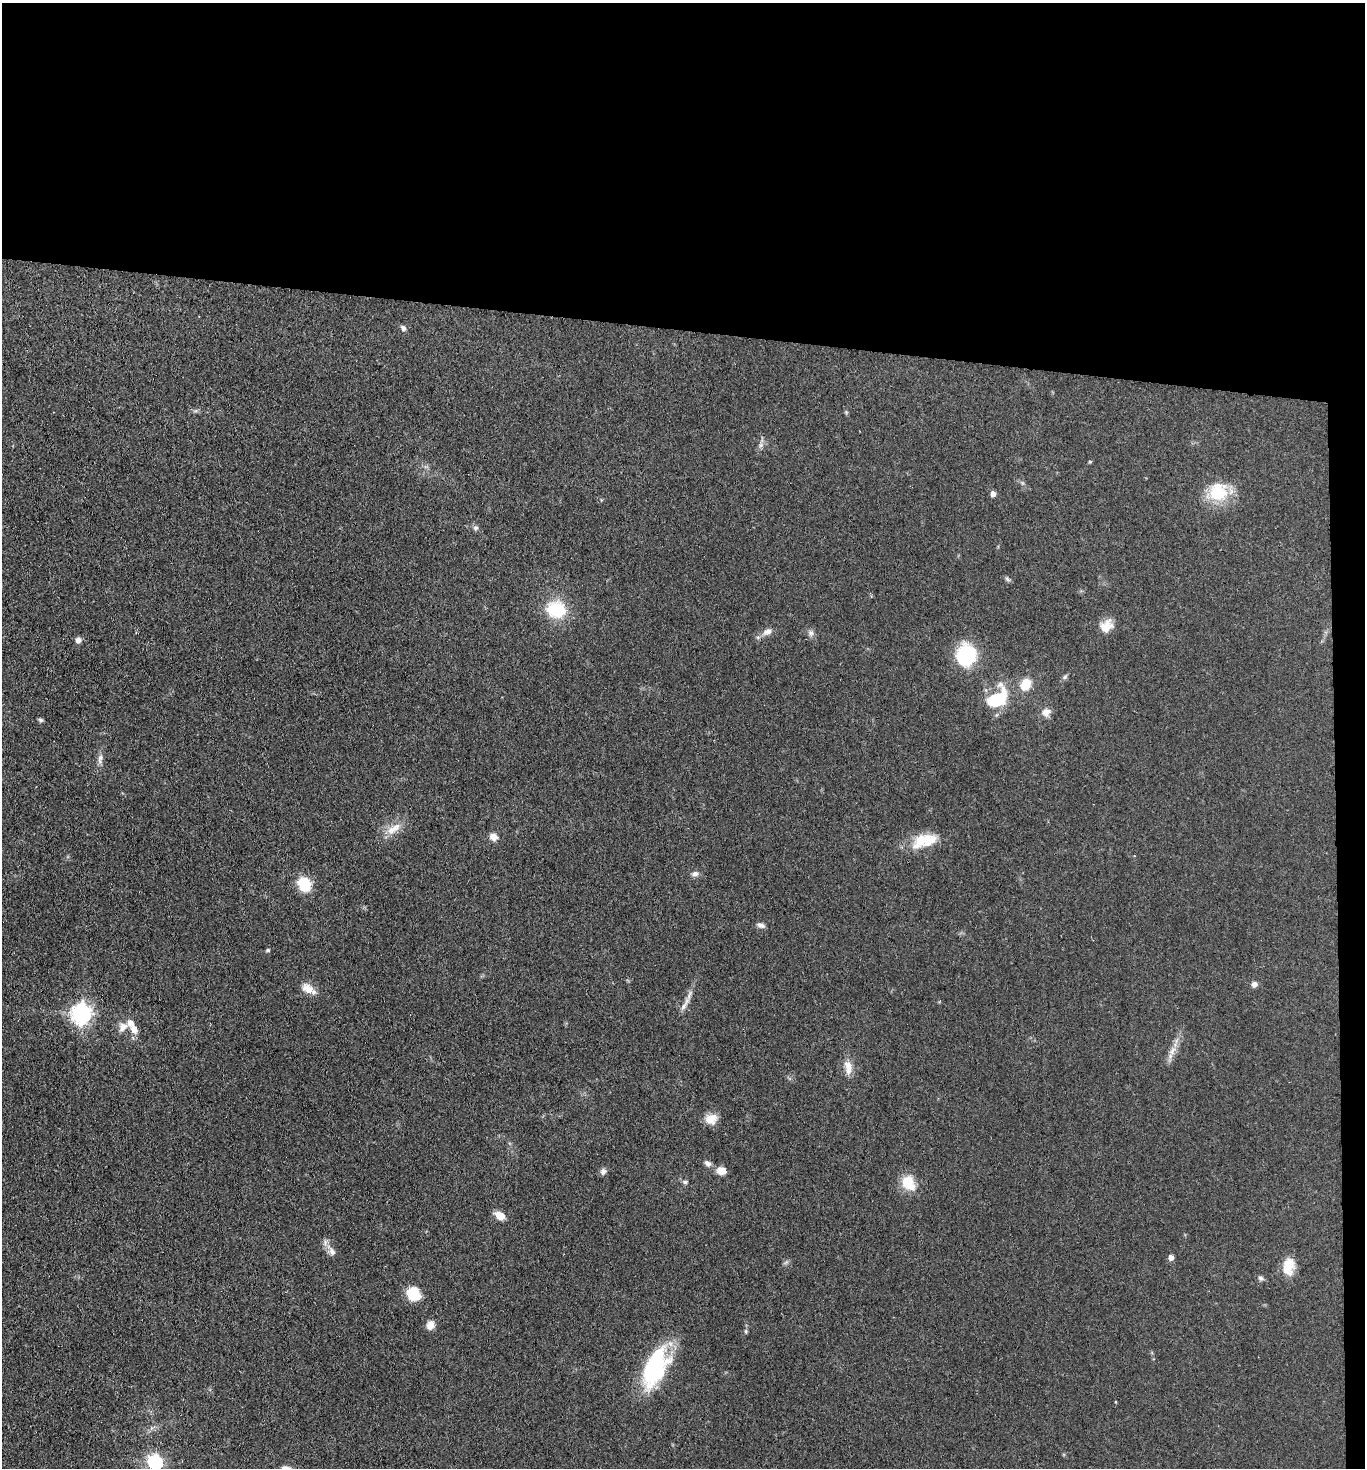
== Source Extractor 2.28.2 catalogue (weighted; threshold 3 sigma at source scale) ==
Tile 3 of 3 x 3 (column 3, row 1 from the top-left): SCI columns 2886-4248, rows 2937-4402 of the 4486 x 4408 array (HDU 1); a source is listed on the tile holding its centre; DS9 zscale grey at full resolution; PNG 1367 x 1470 px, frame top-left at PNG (2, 3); no overlay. Shown black and unused: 24% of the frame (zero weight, under 3 of 4 exposures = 5% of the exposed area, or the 3 px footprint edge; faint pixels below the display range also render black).
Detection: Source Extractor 2.28.2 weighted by HDU 2 'WHT'; one run over the whole footprint, this tile lists its part. Background 0.0693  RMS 0.0072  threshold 0.0323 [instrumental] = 3 sigma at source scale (4.5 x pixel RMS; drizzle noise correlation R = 1.50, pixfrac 1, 0.05/0.05 arcsec/px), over >= 5 px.
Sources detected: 52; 1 inside a brighter object's white glare — not listed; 1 inside a brighter listed object's ellipse — not listed separately; the other 50 listed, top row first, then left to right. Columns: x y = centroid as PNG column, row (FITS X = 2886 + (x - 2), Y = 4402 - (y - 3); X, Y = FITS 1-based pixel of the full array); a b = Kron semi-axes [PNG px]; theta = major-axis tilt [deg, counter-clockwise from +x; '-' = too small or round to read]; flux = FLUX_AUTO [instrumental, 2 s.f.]
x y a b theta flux
403 328 7 6 - 2.1
761 445 6 6 - 1.9
1090 462 5 4 - 0.86
1218 492 24 23 - 28
993 494 5 4 - 4.1
476 528 7 6 - 1.6
1007 579 9 4 -36 1.4
556 610 17 14 -9 36
1106 626 16 12 42 9.7
767 631 14 8 26 4.3
811 633 8 8 - 2.5
78 640 7 6 - 3.1
966 655 20 19 - 51
1065 677 7 5 47 1.4
1026 684 10 8 63 17
996 699 25 16 40 38
1046 712 10 9 - 4.8
40 720 7 5 -20 1.2
100 758 14 6 77 3.3
394 829 24 10 32 9.4
493 837 9 8 - 4.8
924 840 33 15 14 21
695 874 9 7 4 2.6
304 884 13 11 -62 24
761 925 9 6 -20 2.6
268 950 5 4 - 1
1254 984 8 7 - 2.5
308 988 18 11 -35 7.4
685 1004 28 5 59 4.6
82 1014 8 7 - 350
123 1027 13 10 52 5.2
134 1029 10 8 -64 5.7
1172 1051 12 7 69 4.8
848 1067 19 10 -78 7.3
711 1119 14 12 22 8.5
708 1163 10 7 -35 2.7
721 1170 10 8 -11 7.4
603 1171 9 7 74 2.4
685 1182 6 5 - 1.4
908 1183 20 15 -61 15
500 1215 10 7 -32 8.7
332 1252 11 8 -58 3.4
1171 1257 5 5 - 3.5
1288 1266 21 13 83 12
1261 1278 7 6 - 1.8
413 1294 12 10 -56 23
430 1325 10 9 - 5
746 1331 6 4 -90 1.1
652 1368 61 19 65 56
155 1462 7 6 - 110
Isophote crosses this tile's border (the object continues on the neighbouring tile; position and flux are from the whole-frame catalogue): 1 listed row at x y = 155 1462